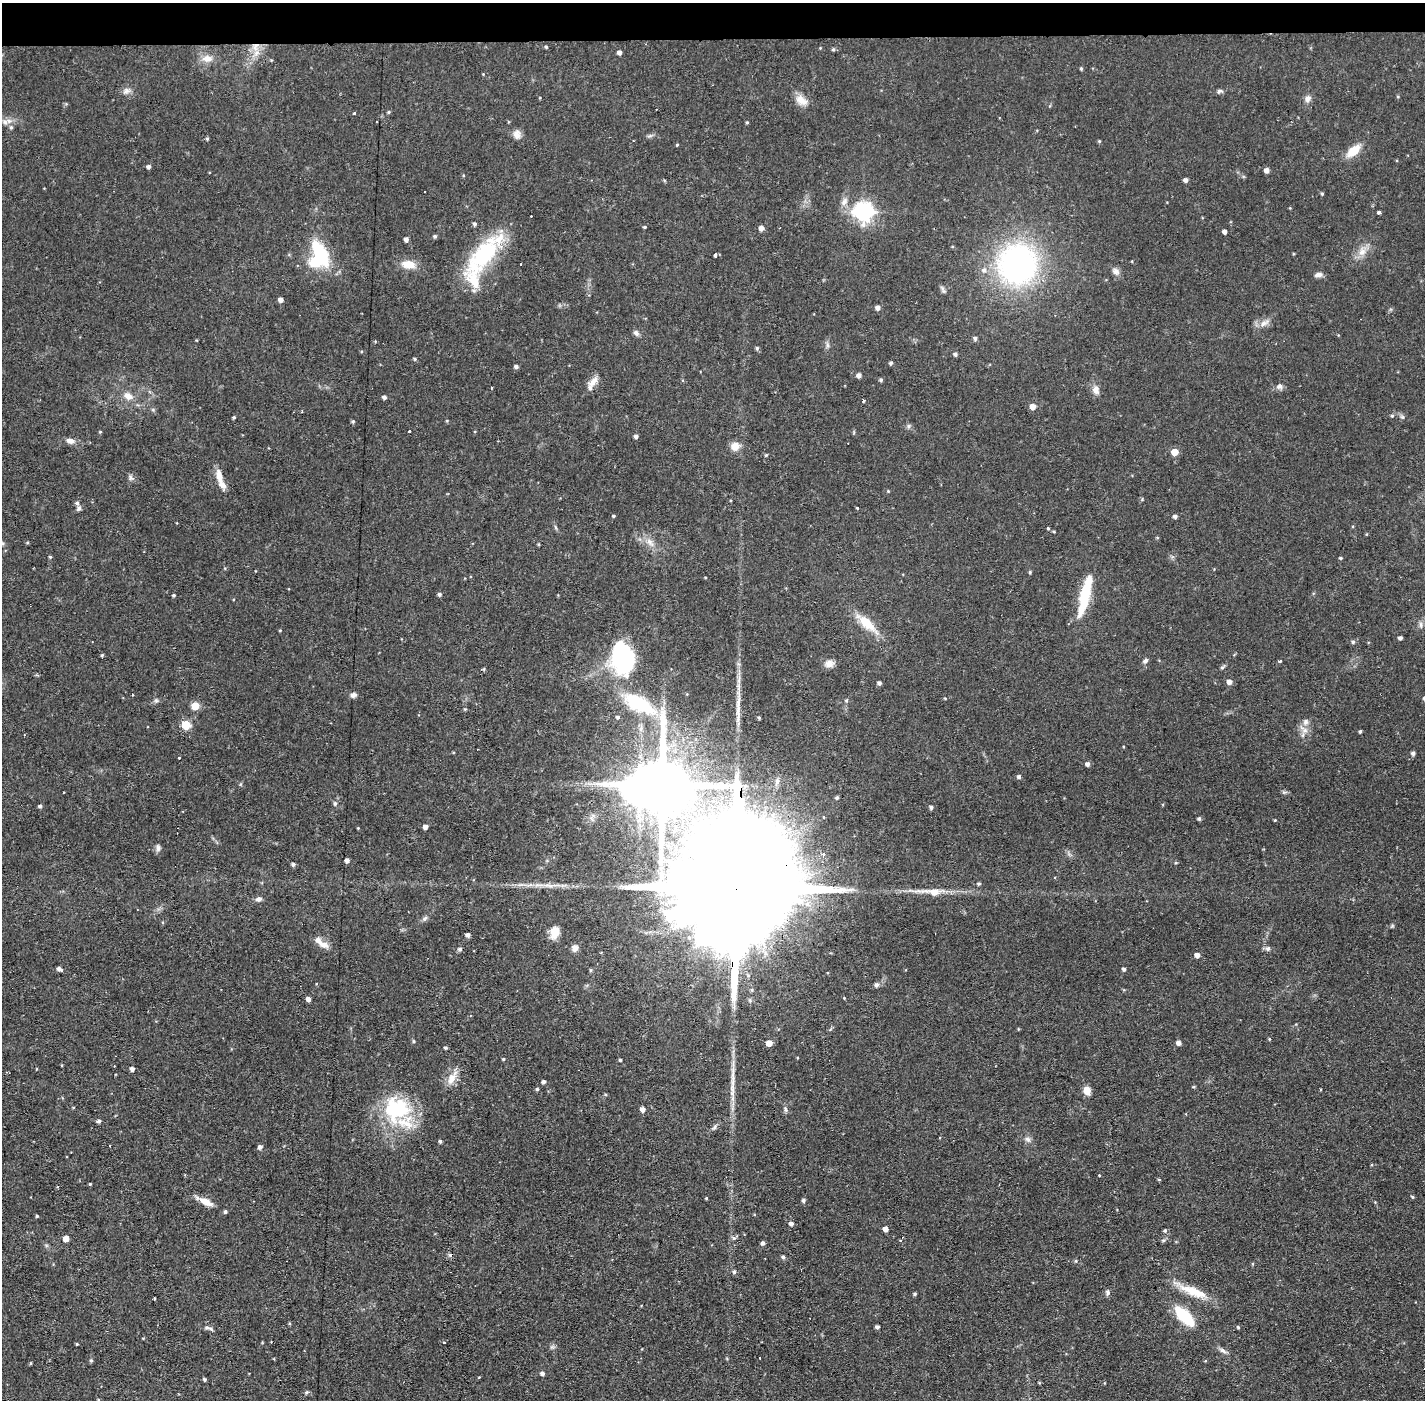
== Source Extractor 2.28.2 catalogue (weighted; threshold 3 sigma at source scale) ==
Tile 2 of 3 x 3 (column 2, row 1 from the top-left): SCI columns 1423-2845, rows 2848-4245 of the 4267 x 4298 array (HDU 1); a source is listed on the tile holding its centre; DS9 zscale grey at full resolution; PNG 1427 x 1402 px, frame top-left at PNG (2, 3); no overlay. Shown black and unused: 3% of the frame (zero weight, under 2 of 3 exposures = <1% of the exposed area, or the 3 px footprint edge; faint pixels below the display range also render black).
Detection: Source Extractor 2.28.2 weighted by HDU 2 'WHT'; one run over the whole footprint, this tile lists its part. Background 0.0564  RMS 0.006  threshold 0.0269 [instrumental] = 3 sigma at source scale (4.5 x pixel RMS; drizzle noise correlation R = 1.50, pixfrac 1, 0.05/0.05 arcsec/px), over >= 5 px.
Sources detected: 231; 3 inside a brighter object's white glare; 3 cosmic-ray / hot-pixel residue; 1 long thin detection or spike segment (spike, bleed or trail) — not listed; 6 inside a brighter listed object's ellipse — not listed separately; the other 218 listed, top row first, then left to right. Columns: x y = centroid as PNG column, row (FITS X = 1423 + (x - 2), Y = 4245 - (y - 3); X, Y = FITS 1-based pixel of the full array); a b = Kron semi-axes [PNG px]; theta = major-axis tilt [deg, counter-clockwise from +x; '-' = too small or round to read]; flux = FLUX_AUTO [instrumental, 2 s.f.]
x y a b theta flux
546 47 4 3 - 0.71
833 49 5 4 - 0.87
619 52 4 4 - 2.1
256 53 11 6 38 3.7
207 59 15 9 0 5.2
1081 69 5 4 - 0.78
483 74 3 3 - 0.42
126 91 11 7 17 2.6
1220 91 7 5 -1 1.5
1307 99 9 7 52 2.7
801 100 17 10 -33 5.9
389 112 4 4 - 0.69
354 113 3 3 - 1.2
5 122 7 6 - 2.1
747 122 4 3 - 0.67
11 127 6 5 - 1.2
517 135 12 9 -90 3.7
207 139 4 3 - 0.84
1099 141 4 4 - 0.66
677 145 4 3 - 0.55
1353 151 13 8 41 13
148 167 4 4 - 1.6
1266 170 4 4 - 3.1
1185 180 4 4 - 2
1322 194 4 4 - 0.75
844 202 11 8 61 3.3
863 212 7 7 - 290
1379 212 3 3 - 2.1
474 224 4 4 - 1.3
645 227 4 3 - 0.65
761 228 5 4 - 3.4
1224 232 4 4 - 2.1
435 236 5 4 - 0.99
406 239 4 4 - 2.1
1362 252 11 8 7 4.5
320 253 29 13 -63 37
483 255 58 21 53 55
715 255 3 3 - 2.3
408 264 17 10 -9 7.9
521 264 2 2 - 0.53
1017 264 33 32 - 170
984 270 8 8 - 2.9
1116 271 11 8 -44 2.8
1318 275 10 6 9 2.3
280 300 4 4 - 2.9
878 308 5 4 - 2.7
1264 323 16 7 31 3.9
636 333 8 6 -44 1.7
975 338 5 5 - 1.5
827 345 7 4 -89 1.3
757 348 5 4 - 0.99
955 354 5 4 - 1.4
414 359 5 4 - 0.79
891 363 4 4 - 1.2
516 367 4 4 - 1.5
859 375 5 4 - 2.5
881 380 4 4 - 1
593 381 17 7 44 4.8
1279 386 8 7 - 2.1
491 388 3 2 - 0.77
1096 390 11 8 -78 3.9
128 396 13 9 -31 4.6
384 397 4 4 - 1.8
863 401 3 3 - 2.6
1033 406 5 5 - 4.9
1392 416 5 4 - 0.84
234 417 3 3 - 0.87
1402 417 6 5 - 1.1
353 421 4 4 - 0.87
908 426 7 4 89 1.1
409 431 3 3 - 6.1
636 436 4 4 - 1.7
70 441 11 7 -13 3.1
735 446 11 10 - 5.3
1174 452 5 5 - 9
766 455 4 3 - 0.63
219 476 19 7 -78 6.7
130 478 9 6 -53 1.7
888 491 4 4 - 0.5
77 503 5 5 - 1.4
79 508 7 5 46 1.4
857 508 3 3 - 1.2
613 516 4 3 - 0.68
1175 516 4 4 - 1.6
555 527 6 4 -70 0.83
1048 528 4 3 - 0.7
1054 531 4 3 - 0.59
27 542 5 3 - 0.6
650 542 15 7 -53 4.4
538 544 4 3 - 0.64
50 557 4 4 - 0.73
1340 558 4 3 - 0.72
1030 572 4 4 - 0.8
439 594 4 4 - 1.3
173 595 3 3 - 0.88
1085 596 40 10 76 29
866 623 30 10 -42 14
1421 624 8 4 -81 1.4
280 630 4 3 - 0.5
1400 638 4 3 - 1.6
1353 642 5 5 - 1.1
102 655 4 4 - 0.75
623 657 28 22 -79 76
1145 661 8 5 44 1.5
1280 661 3 3 - 0.99
829 664 11 9 43 3.7
1222 667 6 5 - 0.94
484 669 6 4 -74 0.62
1229 682 5 5 - 3.2
879 683 4 4 - 1.6
353 695 7 6 - 2
945 698 4 3 - 0.52
846 700 4 4 - 0.85
156 701 7 4 -1 1.1
639 704 45 18 -30 43
195 706 6 5 - 11
465 709 4 4 - 0.63
618 717 5 5 - 1.1
1305 722 9 8 - 2.4
186 725 5 5 - 23
1304 730 16 6 -37 3.6
1360 731 3 3 - 0.82
1413 753 5 4 - 1.7
179 758 3 3 - 2.2
1087 764 5 4 - 2
1019 777 4 4 - 1.4
662 785 17 10 90 5000
1284 792 8 3 5 0.96
837 797 4 4 - 1.1
335 803 6 5 - 1.3
40 806 5 4 - 0.96
931 807 4 4 - 1.5
824 817 3 2 - 0.77
1199 819 4 4 - 1.1
1275 820 4 3 - 0.47
425 827 4 4 - 2.5
358 828 3 3 - 0.43
158 848 10 6 -89 1.9
823 854 4 4 - 1.3
347 860 4 4 - 2.7
1176 863 5 3 - 0.56
293 864 4 4 - 1.4
662 875 16 7 -86 6
736 881 108 24 87 54000
978 884 4 4 - 0.81
538 885 14 4 -4 3.5
934 892 23 8 -1 9.8
259 899 8 6 22 2
425 918 8 5 46 1.5
554 932 13 9 75 8.2
468 935 4 4 - 1.9
689 937 8 6 -87 2
321 943 23 8 -37 5.4
575 948 8 8 - 2.7
460 949 5 5 - 1.4
1268 949 6 6 - 1.7
1197 955 4 4 - 3.3
60 969 6 4 -30 2.3
1124 969 4 4 - 1.3
590 970 6 4 90 0.66
828 972 3 2 - 0.56
876 985 5 5 - 1.7
308 999 4 4 - 2.2
1269 1039 4 3 - 0.55
413 1041 5 3 - 0.65
769 1043 5 5 - 5.6
1178 1043 5 4 - 2.7
445 1048 3 3 - 0.92
503 1059 4 3 - 0.62
620 1060 3 3 - 0.91
132 1069 4 4 - 2.2
452 1078 21 8 60 6.3
544 1082 4 4 - 1.4
537 1089 4 4 - 0.97
1087 1091 10 7 -70 4.8
73 1107 4 3 - 0.45
396 1109 35 33 15 48
642 1109 5 4 - 3.2
99 1121 4 4 - 1.5
1028 1139 9 6 -40 1.9
440 1141 4 4 - 1.1
260 1147 5 4 - 2
1099 1176 3 2 - 0.67
1159 1179 5 3 - 0.6
90 1184 3 3 - 0.62
1412 1197 4 3 - 0.79
706 1198 3 3 - 0.55
804 1200 4 4 - 1.4
205 1201 23 7 -26 6.7
37 1216 4 4 - 0.67
791 1224 5 5 - 1.8
885 1229 5 4 - 3.5
1165 1231 5 5 - 1
66 1239 5 4 - 5.5
763 1243 5 4 - 1.6
450 1255 5 5 - 1.2
783 1257 5 4 - 1.2
1076 1261 5 4 - 0.72
734 1272 5 5 - 1.1
1107 1292 8 6 -80 1.4
1194 1292 39 11 -21 14
914 1294 5 4 - 0.91
154 1299 3 2 - 1.2
1184 1316 24 11 -46 24
289 1323 4 4 - 0.64
877 1327 4 4 - 1.6
1238 1327 4 3 - 0.66
208 1328 13 4 -13 1.8
443 1342 3 3 - 0.96
77 1344 3 3 - 0.54
1223 1350 10 6 -36 2.1
760 1358 3 2 - 0.7
91 1360 5 4 - 0.87
31 1363 5 3 - 0.54
542 1374 5 4 - 1.7
204 1379 4 3 - 0.99
1039 1383 5 3 - 0.49
306 1392 6 5 - 1
Overlapping masked pixels (flux is a lower limit): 1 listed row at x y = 736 881